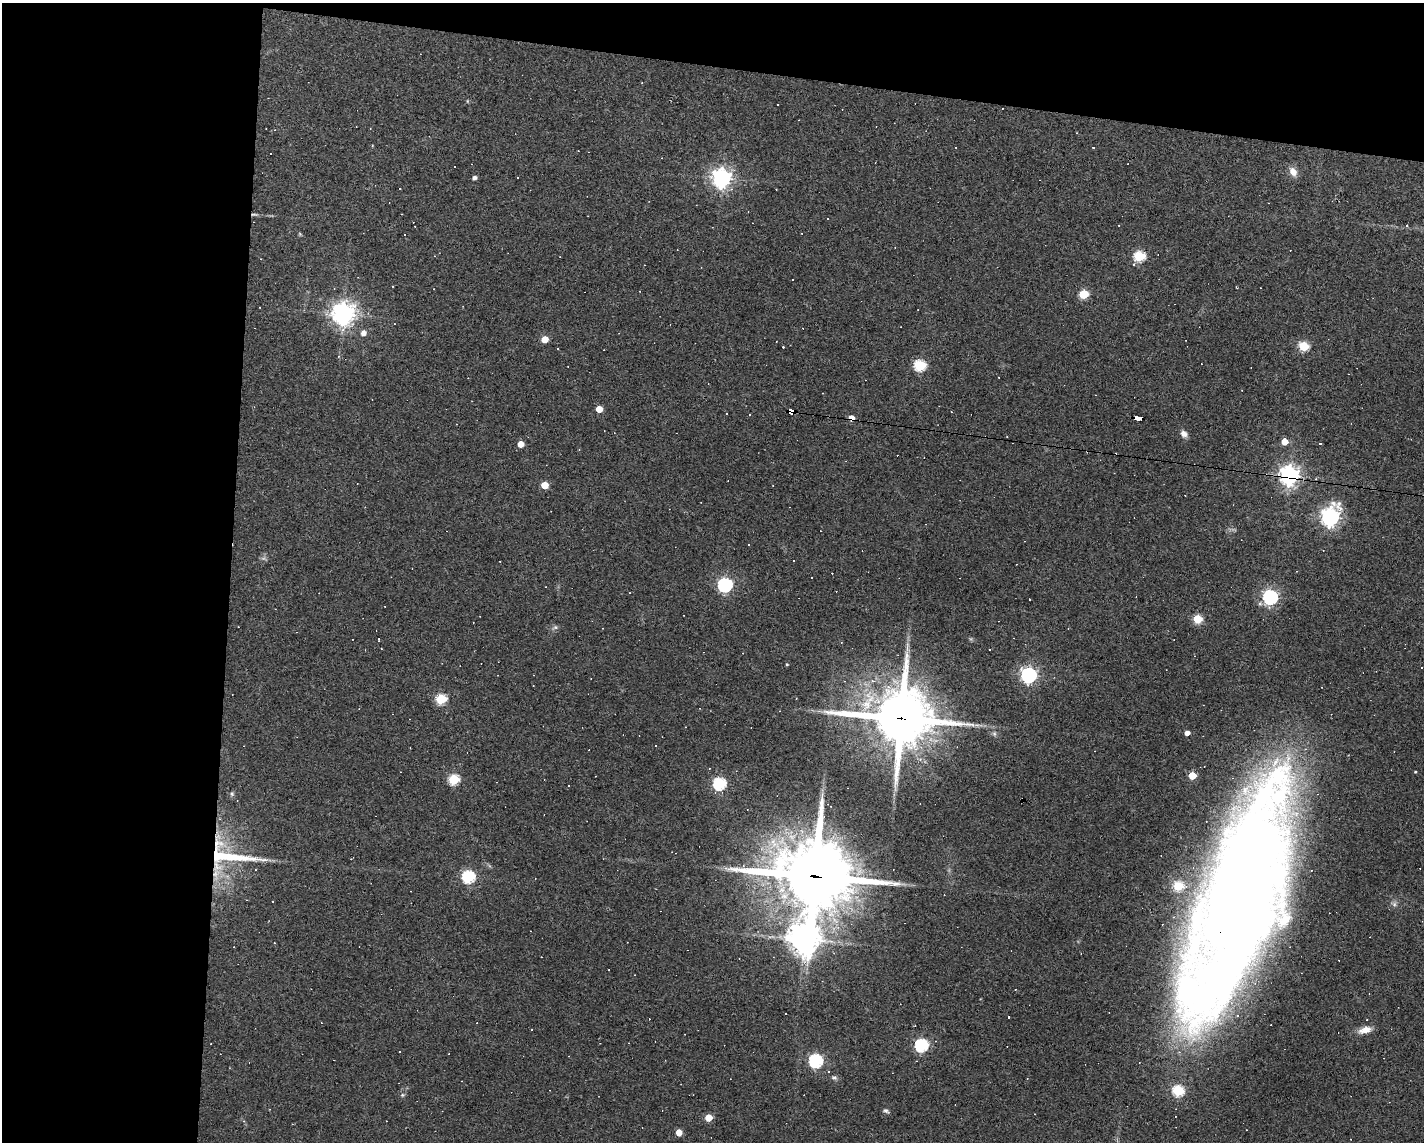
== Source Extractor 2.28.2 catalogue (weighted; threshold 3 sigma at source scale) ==
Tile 1 of 3 x 4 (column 1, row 1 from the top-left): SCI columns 104-1525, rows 3422-4561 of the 4583 x 4561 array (HDU 1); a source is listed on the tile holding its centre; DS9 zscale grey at full resolution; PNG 1426 x 1144 px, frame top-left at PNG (2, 3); no overlay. Shown black and unused: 22% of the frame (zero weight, under 3 of 4 exposures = <1% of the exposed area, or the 3 px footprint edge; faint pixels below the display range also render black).
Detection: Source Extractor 2.28.2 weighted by HDU 2 'WHT'; one run over the whole footprint, this tile lists its part. Background 0.0808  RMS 0.0057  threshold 0.0257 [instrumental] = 3 sigma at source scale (4.5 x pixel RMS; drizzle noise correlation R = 1.50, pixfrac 1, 0.05/0.05 arcsec/px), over >= 5 px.
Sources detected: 125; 58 cosmic-ray / hot-pixel residue — not listed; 2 inside a brighter listed object's ellipse — not listed separately; the other 65 listed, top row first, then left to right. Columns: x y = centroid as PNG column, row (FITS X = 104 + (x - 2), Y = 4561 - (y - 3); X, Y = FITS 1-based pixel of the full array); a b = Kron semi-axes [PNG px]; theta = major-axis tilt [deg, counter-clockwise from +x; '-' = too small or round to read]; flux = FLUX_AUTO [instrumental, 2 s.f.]
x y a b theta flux
1093 148 3 3 - 0.88
454 166 3 3 - 43
1293 172 12 8 -60 4.8
474 177 4 4 - 1.8
722 178 7 7 - 340
254 214 10 3 0 1.2
827 218 3 3 - 1.1
1139 256 6 5 - 53
1134 265 4 4 - 0.97
792 279 3 3 - 1.4
1084 294 5 5 - 30
343 314 8 7 - 530
363 333 6 5 - 3.6
545 339 5 5 - 12
1304 346 5 5 - 38
558 349 3 3 - 1.2
920 365 6 5 - 58
599 409 5 5 - 9.6
791 411 6 4 -12 140
726 413 2 2 - 0.39
851 418 4 4 - 5.9
1138 418 7 4 -5 74
1184 434 8 7 - 3
1284 442 5 4 - 9.3
1320 443 3 3 - 1
521 444 5 4 - 6.5
1289 475 7 7 - 330
544 485 5 5 - 11
1330 517 8 7 - 280
748 545 3 2 - 0.44
725 585 6 6 - 130
1270 597 6 6 - 150
385 606 2 2 - 0.41
1197 619 5 5 - 29
555 627 7 5 43 1.2
379 639 3 2 - 0.73
787 664 4 3 - 0.64
1029 675 6 6 - 190
872 681 6 5 - 1.6
441 699 6 5 - 42
901 718 20 18 -4 3600
1187 733 4 4 - 3.5
994 734 7 5 -46 1.2
655 746 2 2 - 0.43
1192 776 5 5 - 17
454 779 6 5 - 44
719 784 6 6 - 83
569 785 3 2 - 0.65
232 794 7 5 71 1.1
229 856 76 33 -6 59
815 876 27 22 -9 4800
468 877 6 6 - 81
1237 904 252 74 71 1300
1394 904 7 6 - 1.6
804 939 12 11 - 820
274 943 3 2 - 0.43
1365 1030 17 8 14 5.5
921 1045 6 6 - 92
399 1052 3 2 - 0.75
816 1061 6 6 - 100
834 1077 8 6 -9 1.4
402 1095 5 5 - 0.92
886 1111 8 5 -17 1.3
708 1118 5 5 - 14
679 1133 5 4 - 8
Overlapping masked pixels (flux is a lower limit): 9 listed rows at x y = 254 214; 791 411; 851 418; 1138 418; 1289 475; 901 718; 229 856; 815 876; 1237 904
Isophote crosses this tile's border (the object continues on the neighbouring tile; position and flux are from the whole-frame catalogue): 1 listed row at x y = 1237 904